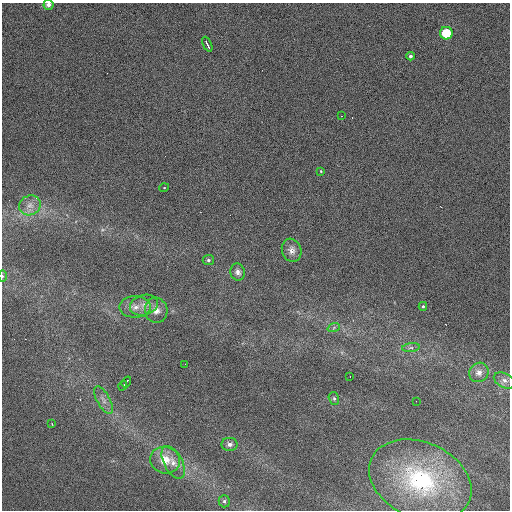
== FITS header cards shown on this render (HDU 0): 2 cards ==
NAXIS1  =                  508 / length of data axis 1
NAXIS2  =                  508 / length of data axis 2

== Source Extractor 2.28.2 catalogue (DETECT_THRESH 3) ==
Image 508 x 508 px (HDU 0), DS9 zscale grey, 1 PNG px = 1 image px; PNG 512 x 512 px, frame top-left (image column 1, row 508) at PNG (2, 3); each listed source drawn as its Kron ellipse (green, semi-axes under 4 px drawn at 4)
Background 534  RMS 10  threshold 30.9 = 3 sigma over >= 5 px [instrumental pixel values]
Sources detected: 33; all 33 listed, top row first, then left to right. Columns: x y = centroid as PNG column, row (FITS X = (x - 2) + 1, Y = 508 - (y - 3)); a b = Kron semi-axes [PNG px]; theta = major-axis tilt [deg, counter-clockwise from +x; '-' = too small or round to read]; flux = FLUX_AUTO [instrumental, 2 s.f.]
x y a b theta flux
48 5 5 5 - 3500
446 33 6 6 - 18000
207 44 8 2 -64 1800
410 56 4 4 - 2000
341 116 2 2 - 560
321 171 3 2 - 490
164 188 5 3 - 490
30 205 11 9 28 5200
292 250 12 9 -70 4400
208 260 5 5 - 1500
238 272 8 7 - 3500
2 276 6 4 -90 970
144 305 14 10 15 6600
423 306 4 4 - 940
135 307 16 10 0 7500
156 310 13 11 -76 6900
334 327 6 4 21 1200
411 348 9 4 8 1600
185 364 2 2 - 530
479 372 10 9 - 5200
350 376 2 2 - 600
504 380 11 7 -27 3400
126 382 6 2 55 1200
123 386 5 2 - 700
334 399 7 5 -74 1500
103 400 15 6 -61 3900
416 401 2 2 - 350
52 424 3 2 - 400
229 444 8 6 0 2900
165 460 15 13 -15 13000
173 462 18 9 -62 7900
420 480 53 38 -24 93000
224 501 6 5 - 1600
At the frame edge (FLAGS 8, measured only in part): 2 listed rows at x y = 48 5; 2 276